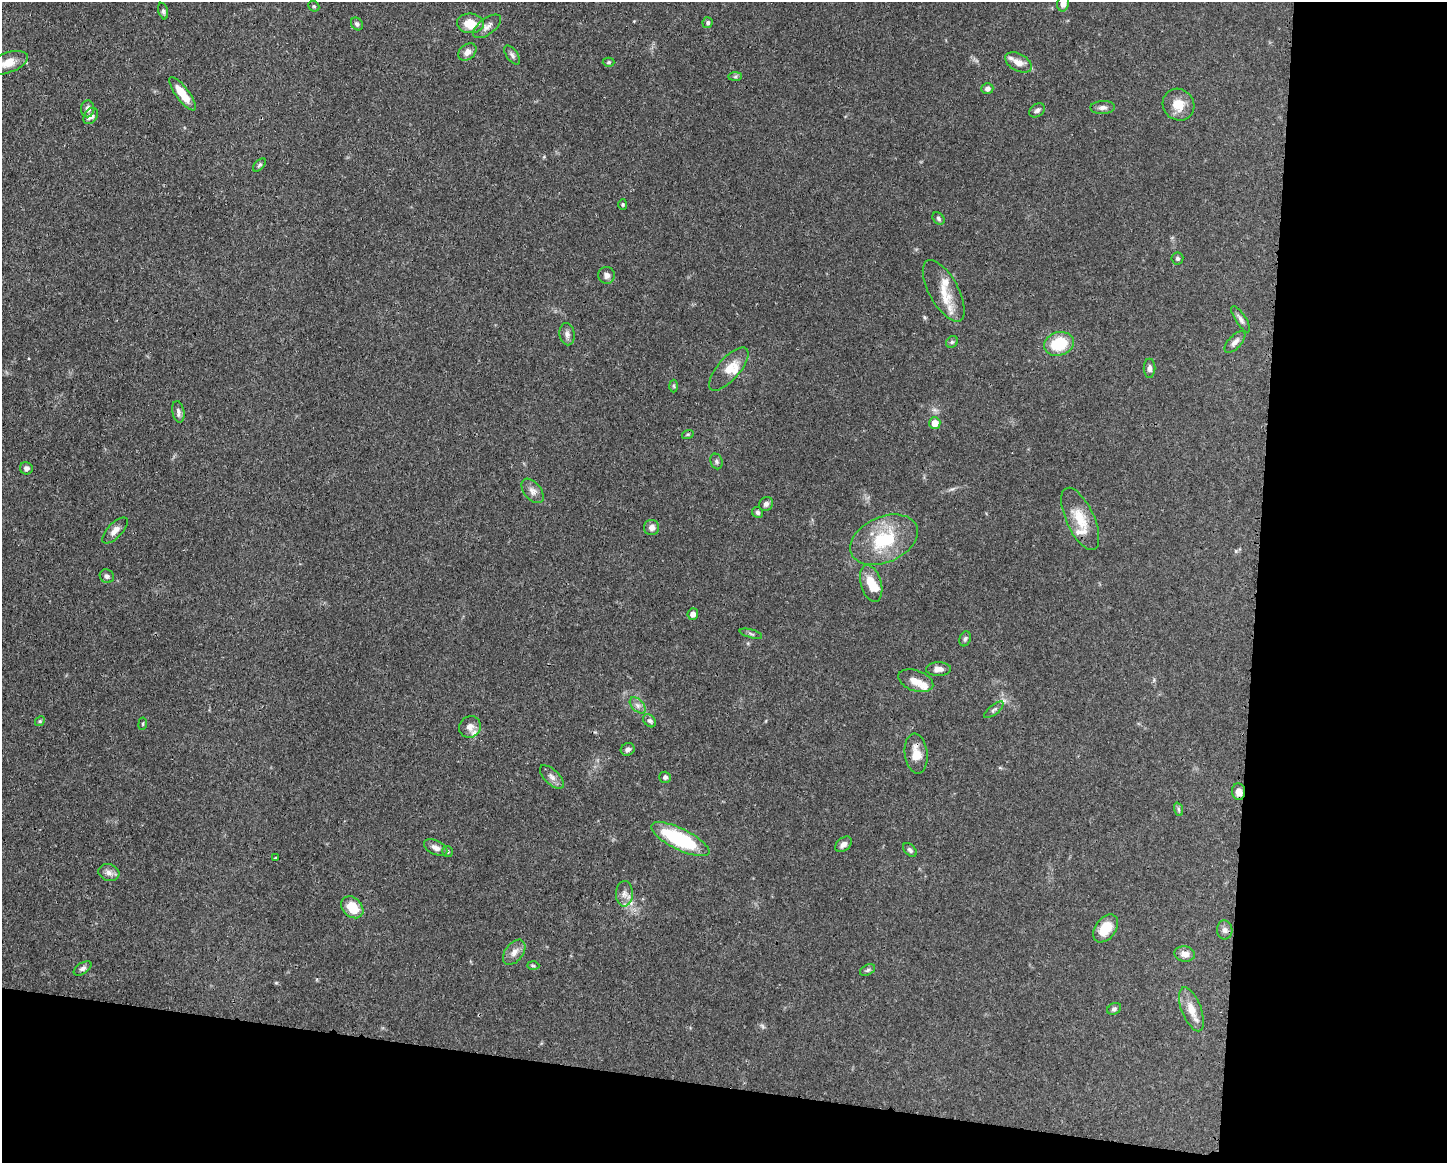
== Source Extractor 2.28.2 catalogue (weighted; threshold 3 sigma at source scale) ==
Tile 12 of 3 x 4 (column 3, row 4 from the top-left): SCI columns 3006-4450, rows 2-1162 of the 4680 x 4647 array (HDU 1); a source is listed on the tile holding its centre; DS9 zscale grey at full resolution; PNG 1449 x 1165 px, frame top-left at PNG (2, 2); each listed source drawn as its Kron ellipse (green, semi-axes under 4 px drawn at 4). Shown black and unused: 20% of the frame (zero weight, under 3 of 4 exposures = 1% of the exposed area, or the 3 px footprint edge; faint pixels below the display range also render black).
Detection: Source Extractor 2.28.2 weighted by HDU 2 'WHT'; one run over the whole footprint, this tile lists its part. Background 0.0545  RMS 0.0032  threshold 0.0145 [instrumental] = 3 sigma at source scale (4.5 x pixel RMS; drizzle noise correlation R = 1.50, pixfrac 1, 0.05/0.05 arcsec/px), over >= 5 px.
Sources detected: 90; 7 inside a brighter listed object's ellipse — not listed separately; the other 83 listed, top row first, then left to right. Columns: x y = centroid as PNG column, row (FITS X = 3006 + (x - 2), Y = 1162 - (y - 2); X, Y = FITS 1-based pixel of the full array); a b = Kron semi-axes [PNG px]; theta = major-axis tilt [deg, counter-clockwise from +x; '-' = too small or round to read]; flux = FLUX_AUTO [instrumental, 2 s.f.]
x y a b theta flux
1063 3 8 6 78 2.3
314 6 6 5 - 0.47
163 11 8 4 -75 0.7
470 23 13 9 -5 5.7
708 23 5 5 - 0.74
357 24 7 5 -51 0.67
487 26 16 8 37 1.8
467 52 10 7 40 2
512 55 11 5 -54 0.9
609 62 6 4 0 0.45
1018 62 14 8 -28 3.2
8 63 21 10 19 4.5
735 77 7 4 1 0.57
987 89 6 5 - 1.1
182 94 20 6 -53 6.1
1178 105 16 15 - 5
1103 107 12 6 2 1.3
88 109 8 6 87 1.6
1037 110 8 6 35 0.97
91 116 9 6 53 1.7
259 165 8 4 47 0.61
623 204 5 4 - 0.4
938 218 7 5 -49 0.66
1177 259 6 6 - 0.63
607 275 8 8 - 1.4
944 291 34 14 -61 6.9
1241 319 15 5 -57 1.2
567 334 11 7 -80 1.4
952 342 6 5 - 0.57
1235 342 13 6 46 1.6
1059 344 15 11 16 12
1149 368 9 6 -90 1.3
729 369 27 11 48 5
674 386 6 4 -88 0.44
178 412 11 6 -79 1.3
935 423 6 5 - 3.3
688 434 6 4 17 0.41
716 461 8 6 -72 0.71
26 468 6 6 - 1.1
533 491 14 8 -50 1.9
766 504 7 6 - 1.1
758 512 6 5 - 0.71
1080 519 34 14 -65 8.1
652 527 7 7 - 1.7
115 530 16 7 46 2
884 540 35 23 24 18
107 576 7 6 - 0.91
871 583 19 10 -74 5.6
693 614 6 5 - 1.7
751 634 11 3 -15 0.57
965 639 8 5 69 0.71
938 669 12 6 0 1.9
916 681 18 10 -19 3.2
638 705 10 6 -46 1.3
994 710 12 5 39 0.85
40 721 5 4 - 0.38
650 721 7 5 -48 0.82
143 724 6 3 82 0.33
470 727 11 10 - 2
628 749 7 6 - 1.1
916 754 20 11 -83 4.7
552 777 15 7 -44 1.7
665 777 6 5 - 0.72
1238 792 8 6 -84 2.3
1178 809 7 4 -71 0.6
680 839 32 10 -26 25
843 844 9 6 39 1.5
436 848 12 7 -27 1.9
910 850 8 5 -45 0.82
447 851 5 5 - 0.54
276 858 3 3 - 0.64
109 873 10 8 -17 1.7
624 894 13 8 88 2
352 907 12 9 -44 6
1106 928 16 10 52 6.5
1225 930 9 7 -86 1.3
514 952 14 9 52 2.2
1185 954 10 7 -11 2.2
533 966 6 4 -2 0.46
83 968 10 5 33 0.98
868 970 8 5 28 0.64
1114 1009 7 5 27 0.76
1191 1009 23 10 -68 4.5
Overlapping masked pixels (flux is a lower limit): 3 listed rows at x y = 916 754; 1238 792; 680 839
Isophote crosses this tile's border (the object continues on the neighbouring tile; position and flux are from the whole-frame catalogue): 2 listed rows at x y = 1063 3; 8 63